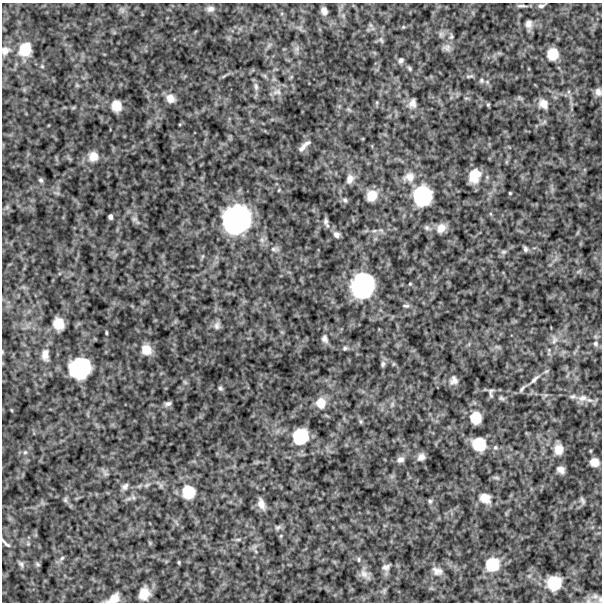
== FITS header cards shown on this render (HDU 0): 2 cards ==
NAXIS1  =                  600
NAXIS2  =                  600

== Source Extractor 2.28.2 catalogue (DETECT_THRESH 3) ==
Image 600 x 600 px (HDU 0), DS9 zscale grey, 1 PNG px = 1 image px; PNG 604 x 604 px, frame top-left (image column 1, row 600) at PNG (2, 3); no overlay
Background 511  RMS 130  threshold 385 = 3 sigma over >= 5 px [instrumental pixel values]
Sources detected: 110; all 110 listed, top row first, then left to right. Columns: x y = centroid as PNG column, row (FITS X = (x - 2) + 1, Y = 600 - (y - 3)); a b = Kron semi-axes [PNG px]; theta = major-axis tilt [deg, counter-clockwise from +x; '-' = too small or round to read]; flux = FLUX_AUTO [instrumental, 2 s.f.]
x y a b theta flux
522 6 16 3 -1 2.4e+04
541 6 9 4 9 2.0e+04
210 9 11 7 8 3.5e+04
324 11 7 5 -64 3.9e+04
528 24 9 8 - 3.9e+04
403 27 4 4 - 8.7e+03
440 34 7 5 90 2.0e+04
451 37 7 5 78 1.7e+04
381 40 9 4 -55 1.7e+04
447 48 12 9 3 3.9e+04
25 49 16 13 64 1.9e+05
297 49 7 4 -72 2.3e+04
5 51 12 10 37 5.4e+04
553 54 12 11 - 1.5e+05
401 60 7 6 - 2.4e+04
410 68 7 5 -44 1.5e+04
469 76 12 3 12 1.5e+04
481 80 7 6 - 1.8e+04
256 86 12 6 -84 3.3e+04
277 92 14 8 10 5.6e+04
598 92 11 8 -73 4.3e+04
170 98 11 9 -41 6.8e+04
412 103 12 9 79 4.8e+04
543 104 12 10 -48 7.2e+04
488 105 5 4 - 1.0e+04
116 106 10 9 - 1.1e+05
302 148 14 6 46 5.1e+04
93 156 13 13 - 9.3e+04
474 175 13 9 70 1.8e+05
409 177 16 13 12 9.3e+04
350 179 12 9 72 5.1e+04
41 180 7 5 -56 1.8e+04
510 193 3 3 - 8.0e+03
372 196 12 10 69 1.2e+05
422 196 18 17 - 5.3e+05
345 200 7 6 - 1.9e+04
7 207 5 5 - 1.5e+04
110 217 5 4 - 2.4e+04
134 219 8 6 1 2.0e+04
237 219 27 24 58 1.3e+06
326 221 9 5 -85 2.7e+04
427 228 8 7 - 2.1e+04
441 228 12 9 53 6.9e+04
374 231 6 4 18 1.3e+04
336 234 7 6 - 3.4e+04
274 249 11 6 4 2.8e+04
525 249 6 5 - 2.0e+04
504 252 8 6 1 1.9e+04
363 286 22 20 68 8.9e+05
406 306 9 4 -4 1.6e+04
59 324 10 9 - 1.2e+05
217 326 11 9 -84 3.5e+04
106 333 5 3 - 9.6e+03
325 339 11 8 -71 3.2e+04
554 340 12 7 72 4.8e+04
595 343 7 7 - 2.6e+04
345 348 6 5 - 1.6e+04
146 350 13 12 - 1.0e+05
45 355 15 9 89 6.5e+04
383 364 8 6 72 2.1e+04
80 368 17 16 - 6.6e+05
535 379 18 6 44 4.7e+04
454 380 11 10 - 4.7e+04
185 382 8 4 -37 1.3e+04
220 388 6 5 - 1.8e+04
522 389 11 4 50 2.1e+04
491 393 10 4 -89 2.1e+04
573 396 7 6 - 2.2e+04
501 398 8 6 -16 1.8e+04
582 398 14 9 9 6.9e+04
168 403 8 5 11 2.8e+04
321 403 13 12 - 1.0e+05
392 404 7 4 -72 1.6e+04
476 418 12 10 -89 1.4e+05
361 421 8 4 -82 1.3e+04
300 436 14 14 - 3.3e+05
479 444 13 12 - 2.1e+05
495 448 6 6 - 1.8e+04
558 449 10 9 - 7.9e+04
25 452 6 5 - 1.6e+04
421 457 10 8 43 4.1e+04
401 459 9 7 22 3.5e+04
594 462 8 7 - 6.6e+04
561 470 7 6 - 4.1e+04
496 478 9 4 -9 1.7e+04
147 485 8 4 44 1.7e+04
125 486 9 7 49 3.1e+04
188 492 15 13 -72 2.0e+05
485 498 15 12 -28 9.9e+04
65 500 8 6 -90 1.8e+04
582 500 9 4 -65 1.8e+04
430 501 6 6 - 1.6e+04
261 504 13 8 -73 5.6e+04
278 527 10 6 22 2.3e+04
238 539 6 4 0 1.4e+04
6 543 15 4 -43 2.3e+04
62 558 6 5 - 1.7e+04
359 559 7 3 90 1.3e+04
179 562 4 3 - 1.0e+04
21 564 10 5 -63 2.1e+04
38 564 6 5 - 1.3e+04
492 564 15 15 - 2.3e+05
386 567 10 9 - 3.7e+04
437 571 14 10 -23 5.6e+04
364 574 14 10 -59 5.9e+04
554 583 13 12 - 2.3e+05
144 594 13 11 74 1.2e+05
595 596 9 6 14 3.4e+04
114 598 15 9 33 8.6e+04
600 599 8 5 88 1.5e+04
At the frame edge (FLAGS 8, measured only in part): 5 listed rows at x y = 5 51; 598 92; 6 543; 114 598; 600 599